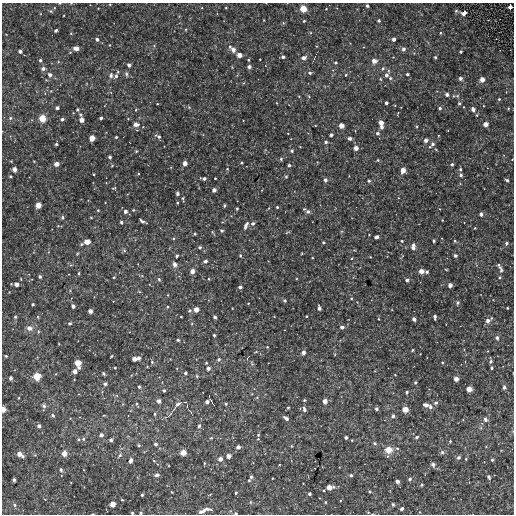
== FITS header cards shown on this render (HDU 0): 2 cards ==
NAXIS1  =                  512
NAXIS2  =                  512

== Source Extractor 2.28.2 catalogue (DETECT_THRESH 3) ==
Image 512 x 512 px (HDU 0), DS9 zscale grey, 1 PNG px = 1 image px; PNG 516 x 516 px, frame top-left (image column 1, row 512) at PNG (2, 3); no overlay
Background 3580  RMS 180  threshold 553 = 3 sigma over >= 5 px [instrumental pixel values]
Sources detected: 350; all 350 listed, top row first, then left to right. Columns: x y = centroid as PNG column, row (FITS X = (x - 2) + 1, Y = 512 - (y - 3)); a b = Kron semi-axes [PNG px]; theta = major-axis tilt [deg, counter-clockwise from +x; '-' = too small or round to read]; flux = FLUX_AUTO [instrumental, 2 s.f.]
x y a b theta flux
110 4 3 2 - 8900
367 6 3 3 - 25000
510 7 4 4 - 87000
226 8 2 2 - 9100
303 9 6 5 - 150000
326 9 3 2 - 6800
51 11 6 5 - 15000
456 11 4 4 - 19000
464 13 4 4 - 95000
304 21 3 3 - 16000
379 21 3 3 - 22000
283 23 5 5 - 12000
56 30 4 3 - 24000
71 33 4 3 - 10000
440 33 4 3 - 11000
6 34 3 2 - 6900
97 39 4 4 - 31000
394 39 4 3 - 44000
230 46 5 4 - 22000
76 48 5 4 - 71000
403 49 4 4 - 38000
233 50 5 4 - 60000
500 50 2 2 - 5700
20 51 4 3 - 39000
70 52 4 4 - 14000
461 52 3 3 - 21000
239 55 4 4 - 71000
283 57 4 3 - 29000
393 57 2 2 - 7400
435 57 3 3 - 19000
304 58 5 4 - 55000
260 59 2 2 - 8400
40 60 4 4 - 24000
248 60 3 3 - 11000
374 61 6 6 - 60000
336 63 4 4 - 18000
129 65 4 3 - 35000
249 67 4 3 - 36000
43 68 5 5 - 38000
383 68 5 5 - 25000
310 73 4 4 - 25000
126 74 7 4 -78 25000
407 74 3 3 - 24000
50 75 5 5 - 48000
111 75 8 6 -89 41000
346 75 4 3 - 14000
386 75 5 4 - 39000
116 76 5 4 - 31000
390 78 4 4 - 18000
460 78 4 4 - 38000
380 79 5 3 - 13000
482 79 5 4 - 79000
46 80 4 3 - 9800
51 91 3 3 - 9100
447 94 4 3 - 37000
299 96 3 3 - 8500
309 96 5 4 - 14000
457 96 6 5 - 19000
499 99 3 3 - 15000
277 103 3 2 - 7100
386 103 3 3 - 34000
459 103 4 4 - 19000
157 104 2 2 - 9700
189 107 5 4 - 16000
401 107 2 2 - 6700
464 107 3 2 - 6900
57 108 3 3 - 26000
440 108 4 3 - 23000
77 109 4 4 - 18000
473 109 5 4 - 47000
136 110 4 3 - 11000
73 113 3 3 - 8300
81 114 5 4 - 16000
477 115 3 3 - 14000
10 118 5 4 - 22000
42 118 6 6 - 160000
101 118 3 3 - 27000
62 119 4 4 - 34000
81 120 4 4 - 72000
381 122 5 4 - 79000
136 124 7 5 -3 50000
486 124 4 4 - 71000
341 125 4 4 - 88000
381 127 6 5 - 33000
378 133 5 4 - 28000
331 135 3 3 - 32000
158 136 7 4 -29 34000
116 137 3 3 - 16000
92 138 5 4 - 110000
350 138 4 4 - 40000
426 140 4 4 - 49000
326 142 4 3 - 25000
56 144 3 3 - 21000
432 144 10 5 44 41000
300 147 3 2 - 7300
356 148 4 4 - 65000
436 150 4 3 - 9700
136 151 4 3 - 13000
292 151 4 4 - 23000
110 157 3 3 - 26000
281 159 4 3 - 20000
378 160 4 4 - 13000
185 163 4 4 - 68000
242 163 3 2 - 13000
56 164 4 4 - 72000
452 164 4 3 - 25000
289 165 3 3 - 23000
14 169 4 4 - 59000
227 169 4 3 - 9600
460 169 4 4 - 20000
403 170 5 4 - 90000
94 174 3 2 - 10000
138 174 3 2 - 8200
461 175 4 4 - 27000
10 176 3 3 - 15000
349 176 2 2 - 7300
286 177 4 4 - 15000
215 178 3 2 - 12000
204 179 4 4 - 25000
325 180 4 3 - 42000
507 180 4 3 - 26000
369 181 3 3 - 21000
114 188 6 4 -16 13000
214 190 4 4 - 48000
177 193 4 4 - 26000
183 199 8 3 -82 16000
177 203 3 2 - 11000
38 205 5 5 - 79000
224 206 3 3 - 19000
277 207 3 3 - 16000
269 208 5 3 - 8500
237 209 3 2 - 12000
304 209 4 4 - 12000
98 210 3 3 - 12000
133 210 3 3 - 13000
125 211 4 4 - 41000
308 212 5 5 - 32000
481 214 4 4 - 38000
62 217 5 4 - 26000
91 217 3 3 - 9900
442 220 3 2 - 8100
142 221 8 3 -29 32000
121 222 3 3 - 27000
253 223 4 4 - 31000
246 225 10 4 65 40000
475 228 3 2 - 11000
222 230 4 4 - 20000
213 232 8 2 -54 11000
287 232 7 3 14 11000
195 234 3 3 - 19000
369 235 2 2 - 8000
376 237 4 3 - 43000
173 238 4 3 - 11000
402 241 3 3 - 17000
434 241 3 3 - 22000
455 241 3 3 - 16000
87 242 5 4 - 110000
323 242 3 3 - 18000
506 243 4 3 - 27000
81 244 5 3 - 17000
413 246 7 4 82 61000
200 247 4 4 - 29000
124 250 5 5 - 19000
77 253 4 4 - 12000
302 253 3 2 - 8900
455 255 3 3 - 29000
177 256 3 3 - 25000
240 256 4 4 - 19000
312 258 3 2 - 7800
205 261 4 3 - 38000
175 264 6 5 - 52000
499 266 10 4 -61 35000
446 270 4 2 - 11000
501 270 5 3 - 18000
192 271 5 4 - 76000
421 271 5 4 - 83000
427 272 3 3 - 18000
79 273 4 3 - 17000
40 277 3 3 - 27000
114 277 3 3 - 13000
500 277 5 4 - 16000
21 279 3 2 - 7800
159 279 5 4 - 17000
208 279 4 2 - 10000
407 280 4 3 - 31000
16 284 4 4 - 57000
450 285 4 4 - 69000
240 287 4 3 - 32000
139 292 5 3 - 11000
351 298 4 3 - 13000
285 301 4 3 - 23000
457 302 5 5 - 24000
248 303 3 2 - 11000
33 304 3 3 - 18000
73 306 4 3 - 42000
167 307 3 3 - 13000
232 308 3 2 - 7400
319 308 5 3 - 39000
508 308 3 2 - 13000
196 309 4 4 - 86000
190 310 5 4 - 24000
90 311 4 4 - 57000
306 316 3 2 - 13000
15 317 4 3 - 16000
181 317 3 2 - 7000
215 317 4 3 - 39000
435 317 4 3 - 28000
379 319 4 2 - 8400
414 319 4 3 - 37000
488 321 5 5 - 56000
70 323 4 3 - 23000
342 327 5 4 - 38000
29 328 6 5 - 71000
38 331 5 4 - 15000
214 335 3 3 - 22000
497 338 4 4 - 33000
178 340 3 3 - 22000
267 347 3 3 - 11000
412 350 4 3 - 11000
256 352 5 3 - 10000
303 352 4 4 - 50000
6 356 3 3 - 13000
111 356 3 2 - 12000
248 357 5 2 - 11000
139 358 4 3 - 35000
134 359 4 4 - 72000
219 359 4 4 - 25000
491 361 4 3 - 24000
152 362 5 5 - 19000
78 363 5 5 - 130000
206 363 3 3 - 13000
443 363 3 3 - 13000
252 364 6 4 -58 16000
79 368 3 3 - 25000
115 368 3 2 - 11000
177 368 4 3 - 8800
208 368 4 3 - 40000
491 368 3 3 - 16000
75 371 4 4 - 63000
103 373 4 3 - 19000
185 373 3 3 - 31000
395 375 3 2 - 8000
37 376 6 6 - 160000
197 376 4 4 - 13000
10 378 4 3 - 42000
456 379 4 4 - 69000
415 382 3 3 - 19000
105 384 4 4 - 34000
139 387 4 3 - 19000
504 387 4 4 - 30000
469 389 5 4 - 100000
164 390 3 3 - 23000
407 392 3 3 - 24000
18 398 2 2 - 10000
257 398 5 3 - 12000
304 400 4 3 - 14000
159 401 4 4 - 51000
325 401 4 4 - 72000
207 402 5 3 - 53000
436 403 5 4 - 29000
137 404 5 4 - 15000
178 404 9 5 31 42000
226 404 4 3 - 15000
426 405 5 3 - 43000
44 406 5 4 - 32000
288 407 3 3 - 18000
430 407 5 5 - 32000
3 409 5 4 - 83000
304 409 5 4 - 37000
376 409 4 4 - 24000
405 409 5 5 - 100000
155 414 4 3 - 16000
170 414 5 3 - 11000
53 415 5 4 - 22000
104 415 4 3 - 7800
393 416 4 3 - 32000
70 418 3 3 - 7800
286 418 5 3 - 42000
485 420 6 5 - 35000
39 426 4 4 - 38000
199 426 5 4 - 25000
481 428 4 3 - 13000
101 435 4 4 - 42000
258 435 3 3 - 12000
346 437 3 3 - 31000
417 437 4 3 - 21000
211 438 4 3 - 15000
79 439 5 4 - 17000
83 439 5 4 - 20000
258 439 3 3 - 12000
111 440 4 3 - 32000
352 440 3 3 - 12000
450 441 4 3 - 14000
375 443 5 4 - 21000
155 444 4 4 - 29000
139 445 4 4 - 20000
291 446 5 3 - 9500
238 447 4 4 - 44000
486 447 4 3 - 8600
397 448 4 4 - 19000
388 450 7 6 - 160000
442 452 6 5 - 27000
64 453 5 5 - 89000
183 453 5 5 - 110000
20 454 7 4 -34 95000
35 455 4 4 - 10000
120 455 7 4 46 24000
228 456 4 4 - 64000
458 457 4 4 - 30000
220 459 5 4 - 61000
466 459 3 3 - 12000
492 460 3 3 - 21000
130 461 5 3 - 64000
154 461 4 3 - 9700
484 462 3 2 - 7200
204 463 3 3 - 13000
433 464 5 5 - 31000
61 470 5 4 - 25000
84 470 3 2 - 7400
157 475 6 4 12 35000
351 475 4 4 - 20000
251 477 4 3 - 25000
489 477 5 4 - 28000
272 478 2 2 - 8600
410 479 4 3 - 31000
14 480 3 3 - 32000
249 480 3 3 - 14000
397 481 4 4 - 51000
421 485 4 3 - 16000
329 487 7 4 6 99000
172 492 3 2 - 8500
236 492 3 3 - 16000
370 492 4 3 - 13000
210 494 4 3 - 10000
309 494 3 3 - 28000
142 495 3 3 - 20000
122 500 3 3 - 12000
250 502 5 4 - 15000
325 502 3 3 - 11000
112 504 4 4 - 100000
14 505 5 4 - 28000
393 505 4 3 - 16000
402 509 3 3 - 37000
205 510 16 4 18 98000
368 512 3 2 - 11000
420 512 4 3 - 7300
132 513 3 3 - 20000
141 513 3 3 - 20000
236 513 4 4 - 16000
93 514 3 2 - 8200
At the frame edge (FLAGS 8, measured only in part): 6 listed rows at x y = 110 4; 3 409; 132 513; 141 513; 236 513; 93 514